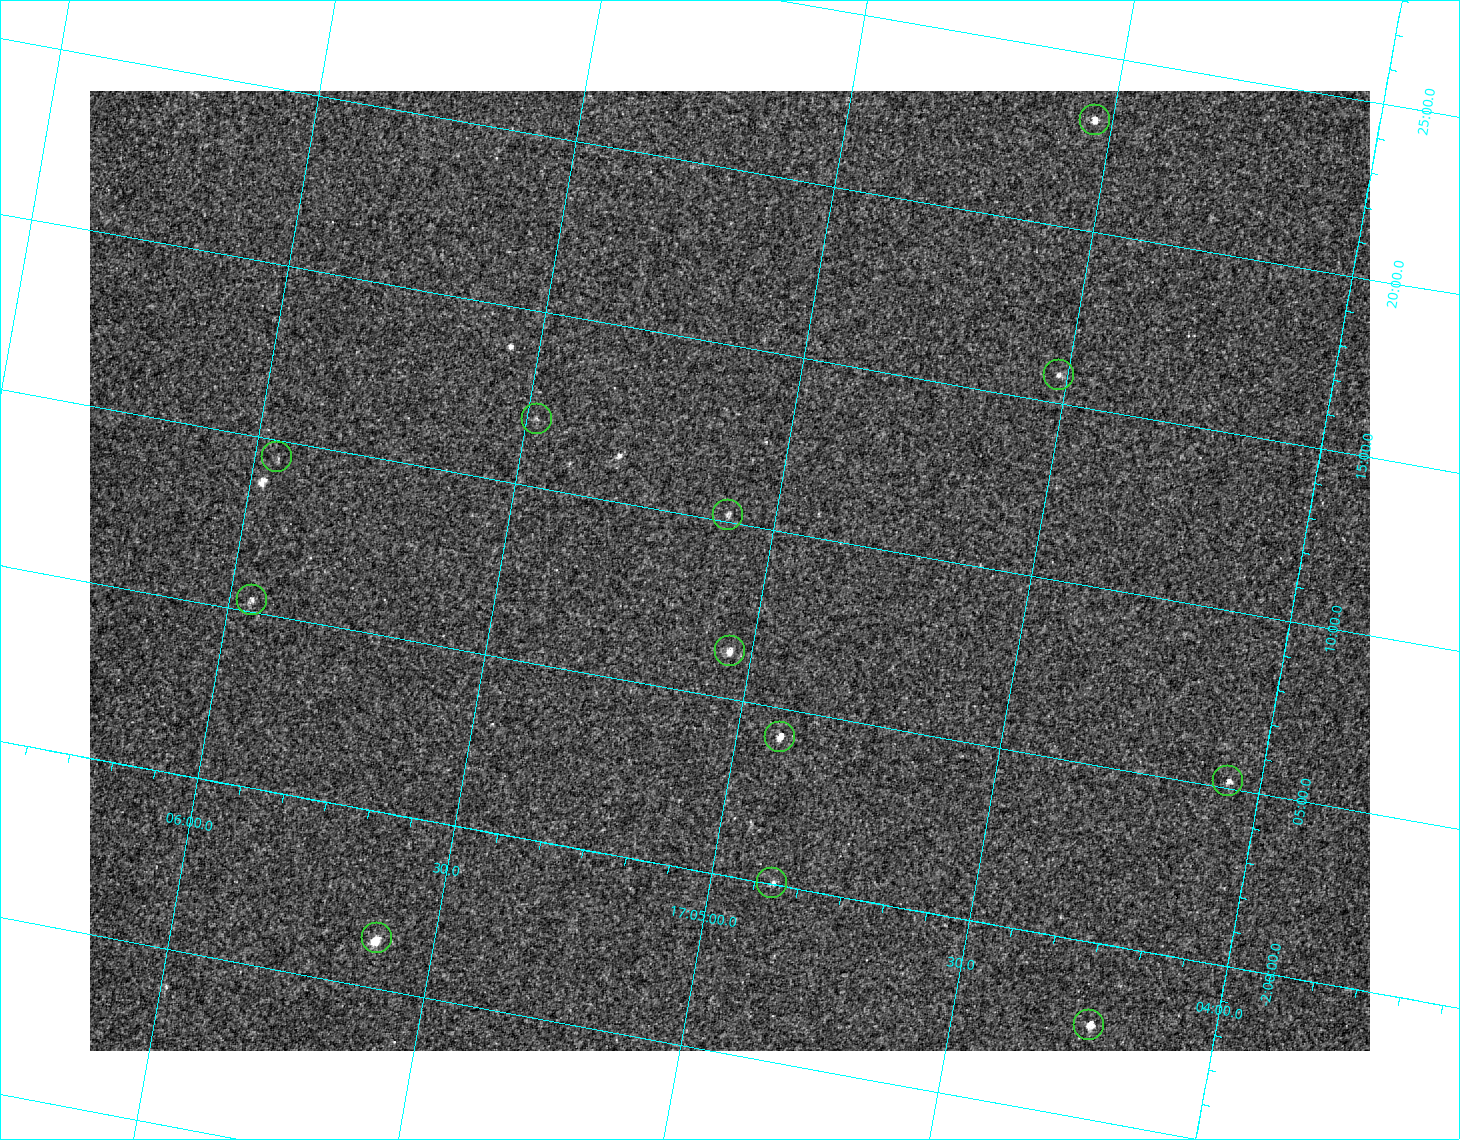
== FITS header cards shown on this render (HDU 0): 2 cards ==
NAXIS1  =                 1280 / image width
NAXIS2  =                  960 / image height

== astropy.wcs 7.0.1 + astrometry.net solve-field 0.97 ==
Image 1280 x 960 px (HDU 0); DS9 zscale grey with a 90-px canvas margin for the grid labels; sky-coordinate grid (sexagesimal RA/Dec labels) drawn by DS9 from the SOLVED WCS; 12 Tycho-2 reference stars matched to detected sources circled (green)
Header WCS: RA---TAN-SIP/DEC--TAN-SIP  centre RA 17:05:04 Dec -02:09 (256.27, -2.14 deg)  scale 1.71 arcsec/px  FOV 36.6' x 27.5'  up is +170 deg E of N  parity flipped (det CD > 0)
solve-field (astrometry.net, Tycho-2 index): VERIFIED the header's WCS against the Tycho-2 star catalogue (verified at 2 index scales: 12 matches each, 0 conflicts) and refined it, rather than solving blind
Solved WCS: RA---TAN-SIP/DEC--TAN-SIP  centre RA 17:05:04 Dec -02:09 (256.27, -2.14 deg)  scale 1.72 arcsec/px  FOV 36.6' x 27.5'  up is +170 deg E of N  parity flipped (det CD > 0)
The solver's refit moves the header's centre by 0.46 arcsec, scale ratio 1.002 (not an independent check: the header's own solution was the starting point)
Tycho-2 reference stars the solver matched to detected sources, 12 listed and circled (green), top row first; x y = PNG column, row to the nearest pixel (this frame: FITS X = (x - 90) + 1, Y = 960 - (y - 91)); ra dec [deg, ICRS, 3 dp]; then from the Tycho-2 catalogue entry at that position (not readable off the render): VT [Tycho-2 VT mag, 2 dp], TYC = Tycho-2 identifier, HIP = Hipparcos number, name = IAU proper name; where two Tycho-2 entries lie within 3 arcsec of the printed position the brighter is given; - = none
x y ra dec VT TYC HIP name
1095 120 256.133 -2.386 10.60 5068-1510-1 - -
1059 375 256.129 -2.263 11.48 5068-1435-1 - -
537 419 256.370 -2.199 12.34 5068-1559-1 - -
277 457 256.489 -2.159 11.74 5068-1349-1 - -
728 515 256.272 -2.170 11.68 5068-1350-1 - -
252 600 256.489 -2.089 11.24 5068-1351-1 - -
730 651 256.260 -2.106 10.73 5068-1636-1 - -
780 737 256.229 -2.070 10.02 5068-1254-1 - -
1228 781 256.015 -2.087 11.42 5068-1450-1 - -
772 883 256.221 -2.001 11.48 5068-1290-1 - -
377 938 256.402 -1.940 11.23 5068-1490-1 - -
1089 1025 256.059 -1.961 10.62 5068-1857-1 - -